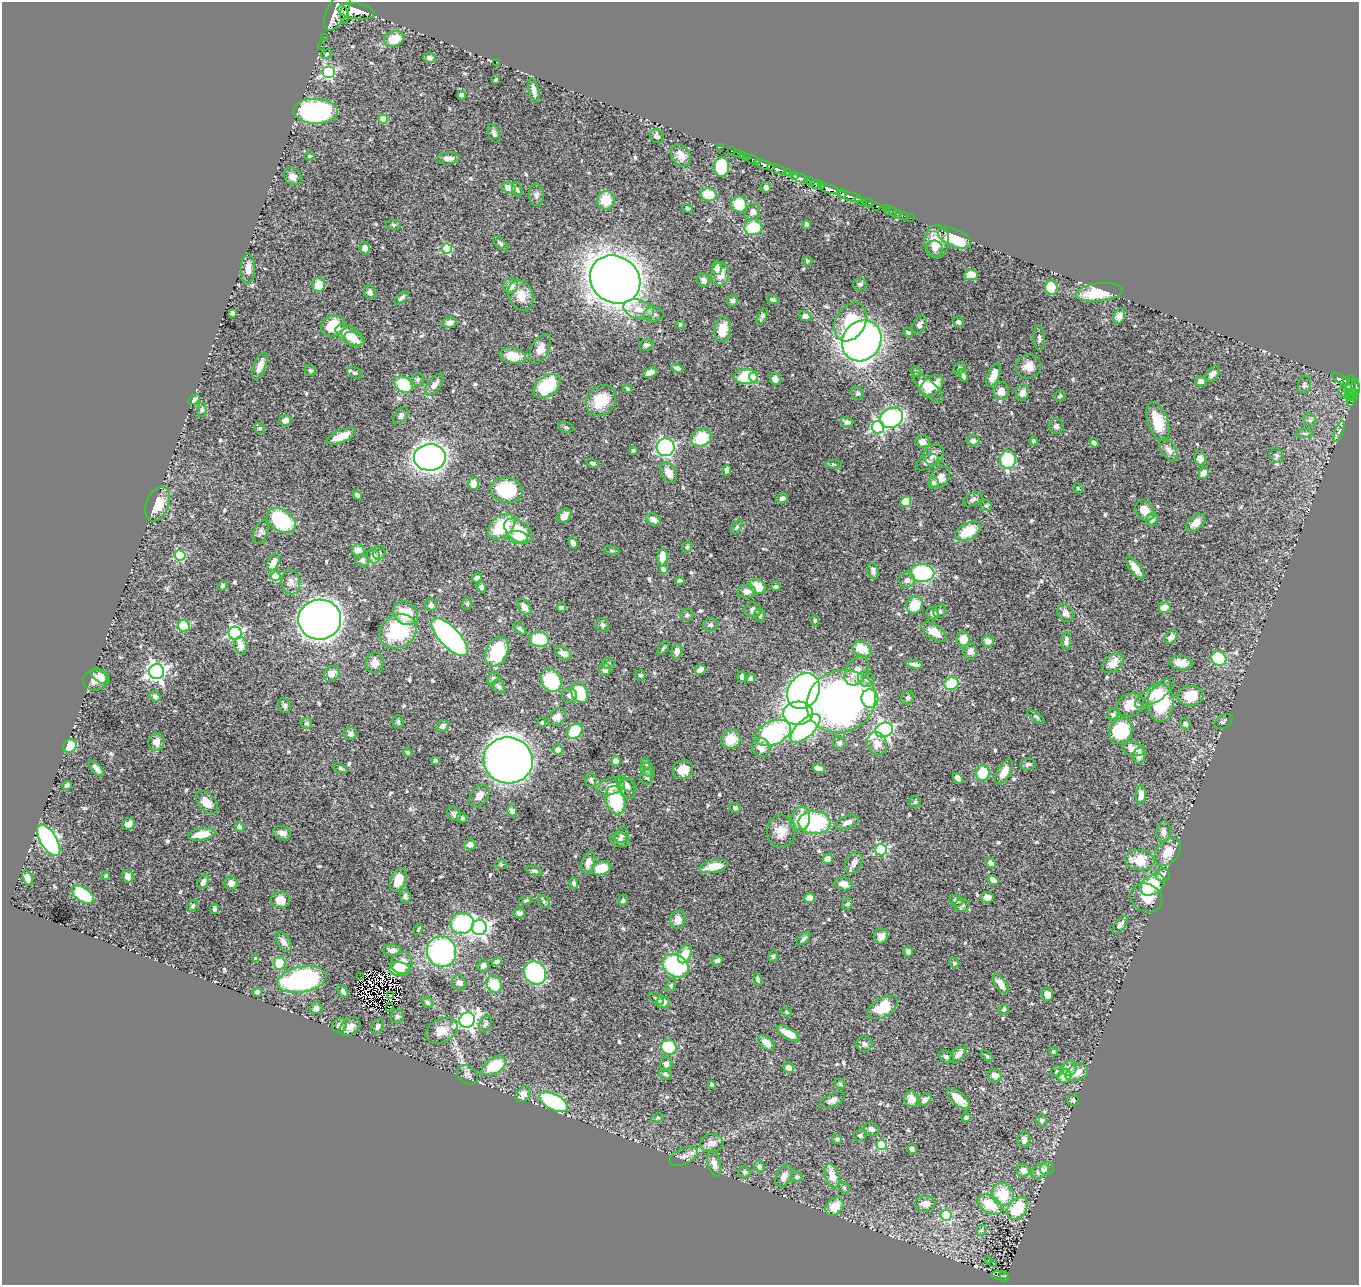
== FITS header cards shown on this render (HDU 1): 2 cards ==
NAXIS1  =                 1357
NAXIS2  =                 1283

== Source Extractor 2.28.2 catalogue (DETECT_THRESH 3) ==
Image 1357 x 1283 px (HDU 1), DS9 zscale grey, 1 PNG px = 1 image px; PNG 1361 x 1287 px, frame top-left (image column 1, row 1283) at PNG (2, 2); each listed source drawn as its Kron ellipse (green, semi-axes under 4 px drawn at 4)
Background 1.26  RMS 0.017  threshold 0.0511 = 3 sigma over >= 5 px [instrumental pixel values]
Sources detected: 590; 4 with non-positive FLUX_AUTO (blend fragments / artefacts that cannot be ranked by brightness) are neither listed nor drawn; of the other 586, the 500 brightest by FLUX_AUTO listed and drawn (86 fainter detections omitted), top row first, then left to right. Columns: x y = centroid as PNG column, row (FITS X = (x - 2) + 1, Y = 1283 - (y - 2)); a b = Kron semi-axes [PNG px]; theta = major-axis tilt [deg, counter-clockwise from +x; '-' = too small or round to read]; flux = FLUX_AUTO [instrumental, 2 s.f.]
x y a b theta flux
337 11 21 10 62 8700
356 11 18 7 -9 5500
344 15 8 4 -86 740
324 37 2 2 - 9.9
394 39 10 7 15 21
321 46 2 2 - 13
327 54 6 4 28 1.7
429 58 6 5 - 4
497 62 3 2 - 3.6
328 73 6 6 - 180
496 80 3 3 - 1.8
534 91 12 5 -78 7
462 95 4 4 - 8.8
316 111 22 12 -2 230
383 119 4 4 - 27
494 133 10 5 -65 3.2
657 136 7 6 - 3.4
720 147 3 2 - 38
731 151 3 2 - 31
737 153 2 2 - 14
681 155 12 9 -52 11
309 156 5 4 - 1.7
743 156 3 2 - 27
747 157 3 3 - 46
448 159 11 6 3 8.2
753 160 6 3 -23 130
765 165 10 4 -19 1800
722 167 10 7 -90 63
777 169 10 3 -18 1900
787 173 4 3 - 56
794 175 3 3 - 200
293 176 9 7 -40 6.2
801 178 8 3 -15 960
810 181 5 3 - 480
816 184 6 4 -1 510
821 185 4 3 - 170
766 187 5 5 - 4.2
509 188 7 5 -18 15
517 189 8 5 -72 2.7
829 189 11 4 -15 2600
842 194 4 3 - 1100
536 195 11 7 -88 4.8
709 195 8 6 -14 35
850 196 13 4 -17 1800
606 200 9 9 - 25
861 201 6 3 -33 340
868 203 5 3 - 150
739 204 8 7 - 32
877 206 4 3 - 100
687 208 5 4 - 2
886 209 2 2 - 12
891 211 6 2 -17 17
753 212 8 7 - 6.6
897 214 5 3 - 13
904 216 2 2 - 7.8
910 218 2 2 - 12
393 225 7 5 -2 2.2
807 225 4 4 - 5.3
753 227 9 8 - 36
955 238 18 9 -23 46
937 242 16 12 85 22
501 243 9 5 -42 2.5
364 248 6 5 - 5
447 249 5 5 - 76
935 249 8 7 - 4.9
807 261 5 4 - 1.7
717 268 7 4 -87 6.9
248 269 14 7 87 9.7
720 274 11 9 86 12
971 275 7 5 5 18
615 280 26 23 -35 1700
704 280 7 6 - 5.5
860 284 7 6 - 2.7
319 285 7 6 - 16
511 286 8 7 - 11
1051 288 7 6 - 33
370 292 7 5 -67 4.4
1099 292 23 9 6 35
521 295 16 12 -67 16
402 298 9 4 42 3.2
773 300 6 4 -19 2.6
732 301 6 5 - 2.9
639 309 15 9 -15 13
232 313 4 3 - 2
653 314 10 7 2 4.4
762 316 9 4 63 2.7
805 316 6 5 - 4.4
1119 316 8 5 69 5.6
850 322 20 15 62 49
959 322 6 5 - 2.9
449 323 7 5 12 6.3
680 325 4 4 - 1.7
920 325 9 6 62 4.1
333 326 12 10 22 33
723 329 13 8 81 20
908 333 4 3 - 2.7
350 335 16 8 -30 23
1039 338 12 5 -88 3.9
354 339 10 7 -23 12
862 341 21 19 53 630
646 345 7 5 12 3.5
540 349 16 8 61 11
513 356 13 8 -12 17
260 366 14 6 68 8.7
1028 366 12 12 - 13
677 368 6 4 -23 4
959 368 7 5 53 2.4
310 370 6 5 - 2
916 371 5 5 - 2.5
355 373 8 5 -26 2.9
650 373 7 4 19 9
1212 374 9 5 47 6.4
993 375 12 6 68 11
963 376 7 4 -72 2.6
746 377 12 7 0 62
753 378 5 4 - 7.2
418 379 6 6 - 2.3
775 379 6 5 - 6.8
1341 379 9 4 -33 340
1201 381 6 5 - 4.9
1347 381 4 3 - 260
403 385 10 7 -33 51
435 385 13 6 51 6.4
1304 385 9 6 79 2.8
547 386 15 10 36 58
932 386 13 8 39 21
1356 387 8 3 -87 700
928 388 20 7 -44 19
1351 388 13 5 90 250
627 389 5 3 - 1.8
1001 391 9 7 -90 11
858 393 7 6 - 2.4
1022 393 8 6 81 6.9
1344 393 6 4 -44 1.9
1349 394 5 3 - 130
1353 395 6 2 -83 87
1060 396 6 5 - 2
194 400 7 4 34 4.7
601 401 16 14 46 32
1351 401 6 4 75 100
202 410 7 5 84 2.1
401 416 9 6 55 4.1
891 418 12 9 23 230
285 420 6 5 - 7.4
1310 420 7 6 - 2.9
847 422 6 5 - 4.2
1158 422 20 10 -71 29
1056 426 8 7 - 3.6
566 427 7 5 -16 2.1
878 427 6 6 - 200
260 428 5 5 - 2.4
1339 431 11 4 70 3.1
1304 433 8 4 -2 2.3
341 436 16 6 22 16
701 438 11 8 32 38
973 441 6 6 - 4.5
1033 441 4 4 - 1.8
922 442 7 6 - 7.9
1094 443 5 3 - 2.7
666 447 9 9 - 270
633 450 4 3 - 1.7
1169 450 13 7 -58 5.6
934 455 11 9 41 8.3
1277 455 8 6 -54 2.7
430 457 16 13 1 780
1200 458 7 5 -77 6.2
1008 460 9 8 - 72
927 462 12 6 26 3.7
593 463 6 4 -17 3.3
834 464 8 4 -8 1.9
727 470 5 4 - 5.1
669 473 11 7 -63 12
1204 473 6 4 60 12
940 477 12 9 51 8.5
933 483 6 5 - 2.5
473 484 6 5 - 14
1078 488 5 4 - 1.7
507 490 16 12 -11 57
357 495 5 4 - 3.7
782 498 6 5 - 3.2
973 499 10 6 24 3.8
906 502 5 5 - 24
158 504 18 11 67 24
986 506 6 5 - 2
1145 511 11 8 -50 15
564 516 8 6 46 8.5
653 519 8 5 -25 7.8
1152 519 6 6 - 4.5
281 521 16 10 -35 84
1196 523 11 6 40 9.2
501 527 16 10 43 50
737 527 8 4 56 1.8
518 531 16 10 -35 30
968 531 14 8 29 31
261 532 12 7 67 4.2
517 537 10 6 -4 22
573 543 6 4 -67 4.6
687 547 6 5 - 2.3
358 550 6 6 - 15
612 550 8 4 -9 1.9
379 553 7 6 - 3
180 555 5 5 - 94
373 556 7 6 - 8.7
663 557 8 5 87 14
362 560 7 6 - 4.5
273 563 9 5 62 9.1
1135 568 13 5 -52 13
663 569 4 4 - 5.3
873 571 8 5 -76 4
922 573 12 9 -1 97
276 576 5 4 - 43
477 578 5 4 - 3.8
907 580 8 7 - 5.6
680 581 4 3 - 2.3
291 582 12 9 -83 6.7
222 586 5 4 - 2.4
757 586 9 6 -33 29
481 587 5 4 - 3.9
776 587 5 3 - 2.6
747 591 9 6 -1 7.7
467 604 6 4 87 1.8
431 605 6 6 - 4.3
915 605 9 8 - 27
524 607 9 6 -55 6.4
1165 607 6 5 - 15
561 608 4 4 - 2.2
753 610 8 7 - 5
940 611 7 5 56 2.2
406 613 13 11 -41 32
933 613 6 6 - 5.5
1066 613 9 7 -59 6.3
687 615 6 6 - 2.5
760 615 6 5 - 3.1
320 620 21 20 - 1500
815 620 5 4 - 1.7
602 625 7 6 - 2.8
711 625 7 6 - 2.6
184 626 6 5 - 47
520 628 7 4 -45 2.1
398 631 19 16 31 73
934 632 14 7 -32 14
235 633 6 6 - 230
450 637 24 10 -47 340
1171 637 8 5 48 5.3
539 639 10 7 -8 38
963 639 8 7 - 14
988 641 6 5 - 8.6
1066 641 9 4 87 6
241 646 9 6 -76 8.7
663 648 8 4 53 1.9
862 649 10 7 -23 24
677 651 7 5 76 7.3
970 651 8 6 85 5.9
497 652 15 10 64 59
563 653 10 5 -35 7
1219 659 8 7 - 76
375 663 10 9 - 8.5
1113 663 12 8 38 15
1181 663 12 7 -4 10
608 664 6 5 - 2.9
915 664 9 4 -11 5.1
605 669 6 5 - 5.3
700 670 6 4 27 5.7
857 671 16 10 58 14
156 672 8 7 - 520
331 674 8 7 - 7.1
640 675 5 5 - 1.9
100 676 10 6 -36 4.9
742 677 5 3 - 4.1
493 678 7 4 53 2
751 678 5 4 - 3.1
866 679 8 7 - 4.8
95 680 12 10 2 11
551 680 12 9 -56 68
951 683 7 6 - 36
499 687 7 5 -42 2.5
803 691 19 15 59 850
580 693 10 7 -65 46
1155 694 23 8 34 17
569 695 7 7 - 4.7
155 696 6 4 -36 2.8
1190 696 13 10 7 23
908 698 7 5 48 2.2
870 699 9 8 - 87
841 701 35 30 23 610
1161 703 19 13 87 61
1130 705 14 11 22 18
285 706 7 6 - 2.8
798 713 15 11 4 210
1113 714 6 5 - 3
557 717 10 7 37 7
1036 717 10 4 -36 2
1223 721 10 6 34 2.3
398 722 6 5 - 1.8
306 723 6 5 - 2.2
542 723 4 3 - 1.8
1185 724 6 5 - 3.5
442 726 6 5 - 3
805 728 19 8 44 200
884 730 9 7 20 340
575 731 8 6 43 70
1121 731 13 11 66 64
773 733 19 11 23 150
351 734 6 6 - 5.4
731 739 10 9 - 20
156 742 9 8 - 6.4
839 743 6 6 - 3.3
877 744 12 10 -68 9
70 746 7 6 - 34
761 747 9 9 - 12
1133 749 11 7 -13 9.6
558 750 5 5 - 7
408 752 4 3 - 2
1140 755 8 6 80 7.5
508 760 25 23 -9 1200
435 761 4 3 - 2.1
616 761 5 5 - 5.5
646 764 6 4 -70 1.9
1028 764 8 6 10 3.1
340 768 7 4 -19 1.9
97 769 9 4 -48 5.8
819 769 6 4 -14 7.8
648 770 8 6 -30 3.3
683 770 10 9 - 16
1004 772 14 6 61 13
983 773 8 7 - 31
647 777 7 6 - 3.2
958 778 6 4 -47 6.8
591 780 7 5 -88 3.4
626 784 11 6 -32 4.2
67 785 5 4 - 2.7
611 786 14 8 18 14
627 789 10 8 -65 5.8
1141 795 9 5 89 9.9
479 796 12 8 51 10
615 800 14 9 -74 71
207 802 13 8 -48 13
915 802 5 5 - 1.8
735 808 6 4 -15 2
512 811 5 5 - 4.7
454 814 8 6 -51 3.6
462 818 5 4 - 2.6
800 819 12 9 72 22
847 822 12 6 20 6.6
815 823 16 11 -3 99
128 824 7 5 39 6.8
239 827 5 4 - 3.4
781 831 16 14 90 16
1164 832 10 7 85 6.3
282 833 9 6 -21 5.7
202 834 14 6 9 26
622 835 8 6 65 3.7
49 840 18 8 -58 290
620 840 10 7 -13 4.3
470 845 5 5 - 6
881 850 6 5 - 130
1168 852 16 11 51 19
828 859 5 5 - 9.4
1140 860 14 10 -6 25
588 862 11 6 75 8.6
854 863 11 8 64 7.3
990 863 5 5 - 5.5
501 865 6 4 1 1.7
714 866 15 6 11 21
601 868 10 6 20 29
534 871 8 4 -12 2.3
1162 875 7 6 - 11
106 876 4 3 - 1.9
128 876 6 5 - 8.8
28 878 8 5 -69 5.9
398 880 12 7 66 16
993 880 6 4 -34 5.9
203 882 8 5 59 5.3
231 883 7 6 - 7.1
574 883 6 4 -77 2.8
844 884 9 6 -12 7.9
1152 885 13 9 32 50
83 895 12 7 -34 62
405 896 6 5 - 3.1
987 897 7 5 -5 6.3
809 898 5 5 - 12
1146 898 17 13 -31 15
280 900 9 8 - 14
526 900 7 4 7 1.9
623 900 6 5 - 2.5
956 901 7 5 -30 3.1
544 902 6 5 - 1.9
848 904 6 4 59 2.2
962 905 7 6 - 3.6
192 906 7 4 52 2
214 909 5 4 - 2.3
519 913 6 5 - 4.1
678 920 9 8 - 11
462 923 11 10 - 130
1120 925 10 5 51 4.4
479 927 7 7 - 390
418 929 6 3 63 1.7
881 936 8 7 - 6.7
804 939 8 3 41 2.4
283 942 11 6 -56 6.7
392 950 9 5 -1 4.4
441 952 15 14 - 190
908 952 5 4 - 3.4
685 954 10 6 64 21
773 956 6 5 - 2.3
256 959 4 4 - 2.5
717 960 6 4 30 3.2
497 962 5 4 - 4.6
280 963 6 6 - 34
402 963 11 10 - 17
954 963 5 4 - 2.5
483 965 6 6 - 4.3
675 966 14 11 -30 130
399 969 10 7 -4 15
535 973 12 10 -52 200
361 977 2 2 - 3
758 979 6 4 -74 2.2
302 980 25 13 11 170
459 982 7 6 - 4.5
494 984 9 7 -62 32
1001 984 11 5 -56 13
671 985 7 5 76 2.1
343 991 7 4 -56 2.9
257 992 4 4 - 5.8
1047 994 6 5 - 9.3
391 995 3 2 - 2.2
656 999 8 4 -34 2.3
663 1002 6 6 - 8.7
427 1003 6 5 - 3
389 1007 3 2 - 1.7
883 1007 16 9 30 42
316 1008 6 5 - 3.7
1004 1009 5 5 - 2.2
787 1012 5 4 - 1.8
397 1017 7 6 - 3.2
467 1020 8 7 - 450
486 1024 8 6 62 3
339 1025 8 7 - 3.2
378 1026 8 6 60 3.9
350 1027 11 8 40 8.2
441 1031 17 11 24 14
788 1033 13 5 -29 20
766 1043 10 5 -41 9.5
864 1044 8 7 - 4.4
669 1047 8 7 - 60
1053 1052 5 4 - 1.8
958 1054 10 5 49 6.3
987 1056 7 4 -45 1.8
946 1057 8 5 -25 3.1
666 1064 6 6 - 5
494 1066 13 8 30 39
789 1068 6 5 - 8.1
1069 1068 8 7 - 7.7
1057 1072 6 5 - 2.7
1077 1073 12 8 24 15
665 1074 7 5 -28 2.5
468 1075 11 8 -35 4.3
995 1075 7 6 - 7
1065 1076 7 6 - 17
840 1084 6 4 -44 1.8
712 1085 4 3 - 1.9
523 1094 9 6 49 10
911 1099 8 7 - 9.1
958 1099 14 6 -41 14
832 1100 14 6 27 6.2
925 1100 7 5 39 5.7
1073 1100 6 6 - 3.5
554 1102 15 7 -28 140
966 1117 5 4 - 3.2
657 1118 6 4 26 1.8
1042 1120 6 5 - 3.6
872 1129 8 6 -21 4.5
860 1135 6 5 - 2.6
837 1139 5 4 - 2.9
1024 1140 8 6 86 4.6
712 1143 12 9 3 8.1
881 1145 5 5 - 73
912 1149 5 4 - 4.8
684 1156 15 8 24 6.9
714 1164 13 6 -76 7.3
759 1166 6 5 - 3
1047 1168 7 6 - 4.3
1023 1170 7 6 - 8.4
1040 1171 9 7 32 10
744 1172 6 5 - 2.3
784 1176 12 7 63 7.5
832 1176 13 7 -73 16
797 1177 6 5 - 2.6
844 1188 6 5 - 1.9
1003 1194 11 10 - 35
925 1204 10 8 3 8.9
990 1204 13 8 -31 35
834 1207 10 8 45 17
1017 1208 12 9 52 52
946 1215 5 5 - 110
981 1230 6 5 - 1.8
989 1261 3 2 - 4.6
994 1264 3 2 - 2
1000 1276 9 3 -10 150
1004 1276 5 4 - 120
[86 fainter detections neither listed nor drawn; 4 non-positive-flux detections neither listed nor drawn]